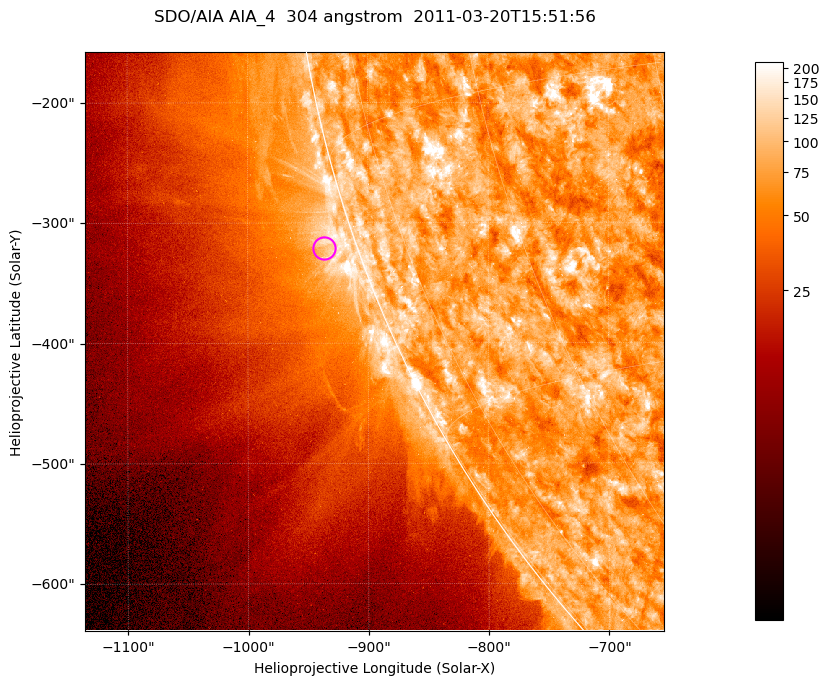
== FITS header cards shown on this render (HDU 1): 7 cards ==
TELESCOP= 'SDO/AIA '           / For AIA: SDO/AIA
INSTRUME= 'AIA_4   '           / For AIA: AIA_ATA1, AIA_ATA2, AIA_ATA3 or AIA_AT
WAVELNTH=                  304 / [angstrom] Wavelength
WAVEUNIT= 'angstrom'           / Wavelength unit: angstrom
DATE-OBS= '2011-03-20T15:51:56.123' / [ISO] Date when observation started; ISO 8
CTYPE1  = 'HPLN-TAN'           / CTYPE1; Typically HPLN
CTYPE2  = 'HPLT-TAN'           / CTYPE2; Typically HPLT

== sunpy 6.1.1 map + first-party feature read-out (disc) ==
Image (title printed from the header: SDO/AIA AIA_4  304 angstrom  2011-03-20T15:51:56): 802 x 802 px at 0.6 arcsec/px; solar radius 964 arcsec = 1606 px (partial field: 3.5% of the solar disc is inside the frame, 44% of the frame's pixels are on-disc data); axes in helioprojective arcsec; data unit not stated in the header (colour bar unlabelled)
Orientation: roll -0.132 deg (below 1 deg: not rotated)
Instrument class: DISC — disc imager (sunpy class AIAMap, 304 A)
Bright regions (active regions / flare kernels): reference = the on-disc median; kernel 7 px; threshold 5 sigma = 123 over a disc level ~76.5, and >= 1.15x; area >= 643 px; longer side >= 10 px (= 6 arcsec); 0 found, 0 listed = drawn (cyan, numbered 1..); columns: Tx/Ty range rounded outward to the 2 arcsec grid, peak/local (2 s.f.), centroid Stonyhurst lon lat
Off-limb structures (1.02-1.3 R_sun): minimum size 321 px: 3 found; the strongest spans PA ~105..110 deg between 1.02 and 1.04 R_sun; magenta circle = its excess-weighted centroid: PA ~110 deg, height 1.03 R_sun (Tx ~-936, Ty ~-322 arcsec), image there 1.5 x the reference